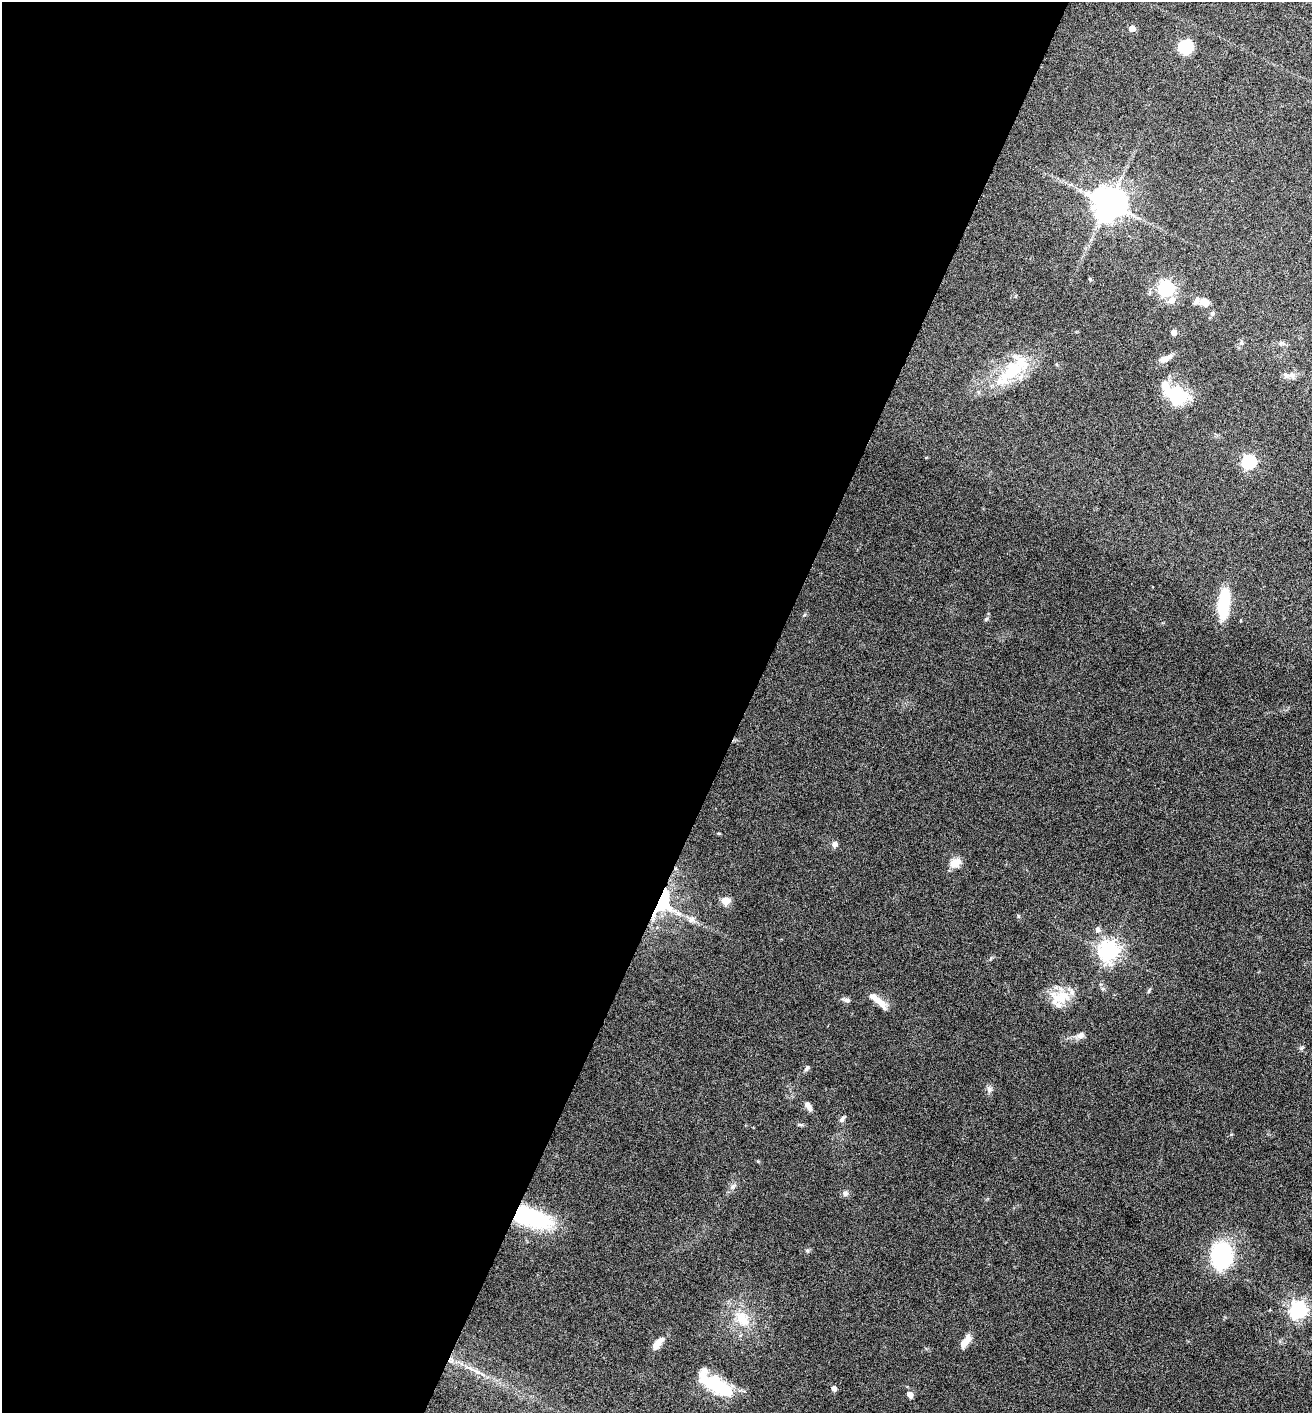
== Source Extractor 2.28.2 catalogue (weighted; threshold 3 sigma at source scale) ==
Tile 5 of 4 x 4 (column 1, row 2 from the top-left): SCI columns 144-1453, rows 2828-4238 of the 5660 x 5650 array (HDU 1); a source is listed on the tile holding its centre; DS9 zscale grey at full resolution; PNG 1314 x 1415 px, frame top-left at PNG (2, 2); no overlay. Shown black and unused: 57% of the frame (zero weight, under 4 of 8 exposures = <1% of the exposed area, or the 3 px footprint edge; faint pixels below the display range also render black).
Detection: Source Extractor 2.28.2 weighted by HDU 2 'WHT'; one run over the whole footprint, this tile lists its part. Background 0.0556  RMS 0.004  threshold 0.0164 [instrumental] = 3 sigma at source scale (4.09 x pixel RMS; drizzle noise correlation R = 1.36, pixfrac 0.8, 0.05/0.05 arcsec/px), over >= 5 px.
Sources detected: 50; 2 inside a brighter object's white glare — not listed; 2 inside a brighter listed object's ellipse — not listed separately; the other 46 listed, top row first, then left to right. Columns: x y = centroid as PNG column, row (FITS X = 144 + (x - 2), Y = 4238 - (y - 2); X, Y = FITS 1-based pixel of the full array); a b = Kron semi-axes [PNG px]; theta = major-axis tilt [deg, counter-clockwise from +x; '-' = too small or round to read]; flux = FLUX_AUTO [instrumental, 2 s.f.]
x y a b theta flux
1132 29 5 4 - 3.9
1186 47 15 13 13 10
1108 203 9 9 - 790
1090 279 6 3 -45 0.4
1166 288 6 6 - 110
1172 300 11 7 39 2.6
1204 302 11 9 -26 3.5
1212 314 7 5 88 0.8
1174 332 5 5 - 1.7
1241 343 7 6 - 0.84
1281 343 7 5 12 0.88
1165 359 15 7 20 2.7
1011 371 55 21 47 21
1292 375 11 7 -4 2.1
1176 395 22 17 -31 19
1249 462 6 6 - 71
1224 603 27 10 84 23
986 619 6 4 46 0.57
835 844 7 7 - 1.3
955 863 14 9 35 3.9
662 898 48 26 84 26
726 901 10 8 12 2.9
1018 916 6 4 -71 0.43
692 920 9 8 - 1.5
1098 929 6 5 - 1.5
1109 951 7 7 - 240
1060 997 31 17 10 9.6
846 1000 9 5 -14 1.1
877 1000 28 7 -42 4.2
1081 1035 10 7 43 1.6
807 1068 8 4 54 0.81
989 1089 9 6 -76 1.2
807 1105 9 7 -59 1.6
842 1119 9 5 54 1
845 1193 7 7 - 1.3
530 1217 39 16 -18 41
807 1250 6 4 -1 0.57
1222 1256 25 20 89 34
1298 1310 7 6 - 140
742 1319 23 15 -52 8.9
965 1342 16 7 52 3.7
657 1343 21 8 50 3.2
477 1372 17 4 -27 2
716 1385 40 14 -32 21
834 1388 5 4 - 2
910 1395 9 7 -59 1.7
Overlapping masked pixels (flux is a lower limit): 2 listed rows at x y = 662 898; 530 1217
Unlisted compact peaks at least as high as the median listed source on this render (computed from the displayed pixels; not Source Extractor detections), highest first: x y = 732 1187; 804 615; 1149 991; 1231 1134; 991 958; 799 1124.